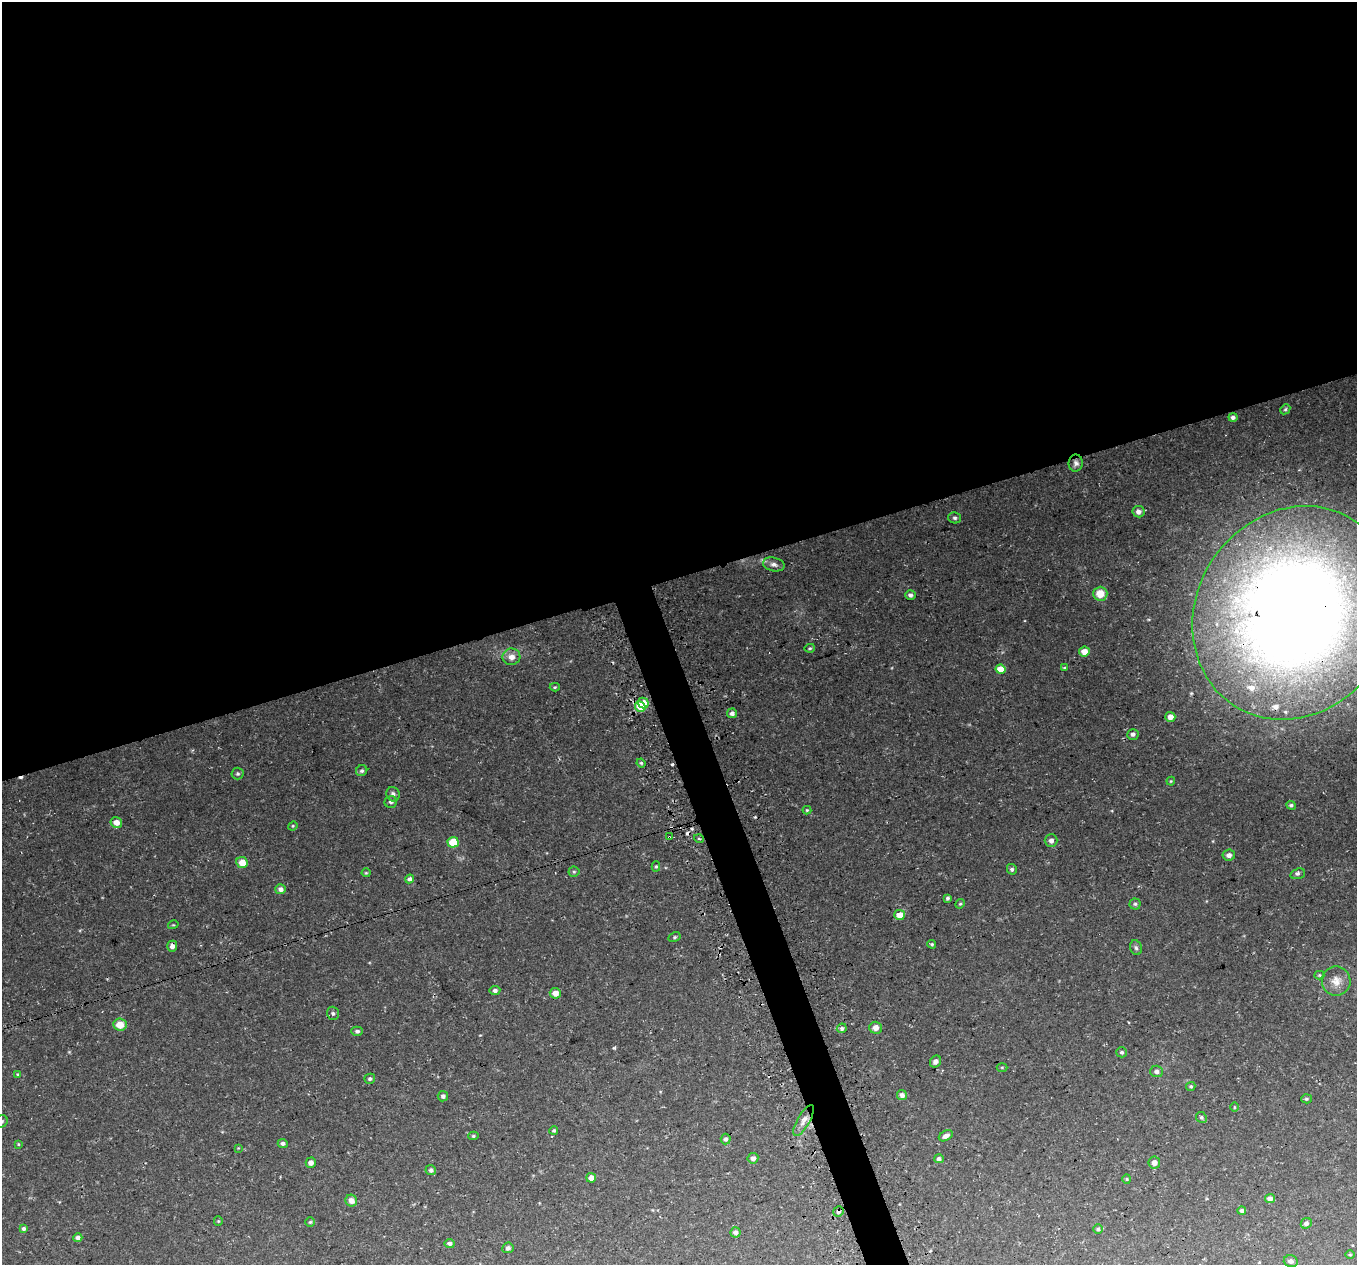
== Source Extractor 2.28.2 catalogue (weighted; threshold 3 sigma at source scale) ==
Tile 2 of 4 x 4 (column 2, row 1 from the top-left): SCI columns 1386-2740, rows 3873-5135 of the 5483 x 5271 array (HDU 1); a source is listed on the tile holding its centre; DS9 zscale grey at full resolution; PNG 1359 x 1267 px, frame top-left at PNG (2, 2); each listed source drawn as its Kron ellipse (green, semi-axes under 4 px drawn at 4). Shown black and unused: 47% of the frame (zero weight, under 3 of 4 exposures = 3% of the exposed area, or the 3 px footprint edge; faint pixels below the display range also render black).
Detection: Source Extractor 2.28.2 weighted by HDU 2 'WHT'; one run over the whole footprint, this tile lists its part. Background 0.0636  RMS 0.0047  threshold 0.021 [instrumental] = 3 sigma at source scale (4.5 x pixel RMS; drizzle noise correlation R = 1.50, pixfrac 1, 0.0396/0.0396 arcsec/px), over >= 5 px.
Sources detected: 112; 1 too faint to see at this stretch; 5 cosmic-ray / hot-pixel residue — neither listed nor drawn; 2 inside a brighter listed object's ellipse — not listed separately; the other 104 listed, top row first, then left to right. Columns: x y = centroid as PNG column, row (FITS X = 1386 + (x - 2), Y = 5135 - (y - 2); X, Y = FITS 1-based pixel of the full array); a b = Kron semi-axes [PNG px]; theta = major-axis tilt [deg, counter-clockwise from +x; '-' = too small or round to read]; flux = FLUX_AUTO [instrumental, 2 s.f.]
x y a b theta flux
1285 409 5 4 - 0.65
1233 417 4 4 - 1.4
1076 463 8 7 - 1.6
1138 512 6 5 - 1.8
955 518 6 5 - 0.97
774 564 11 7 -12 2
1100 594 7 7 - 7.1
910 595 5 5 - 1.3
1294 613 110 97 57 860
810 648 5 4 - 0.64
1084 651 5 5 - 4.1
511 657 9 8 - 3.2
1064 668 4 3 - 0.51
1001 669 5 4 - 7.6
555 687 5 4 - 0.57
643 703 5 5 - 8.7
640 707 6 5 - 10
732 713 5 4 - 1.7
1170 717 5 5 - 3.5
1133 734 6 5 - 1.3
641 763 4 4 - 0.57
362 771 6 5 - 0.97
238 774 6 6 - 0.85
1171 781 4 4 - 0.43
393 794 7 6 - 1.4
391 802 6 5 - 1.2
1291 805 5 4 - 0.82
807 810 4 4 - 0.53
116 822 6 5 - 4.2
293 826 5 4 - 0.48
669 837 3 2 - 0.51
699 839 5 3 - 0.51
1051 841 6 6 - 1.5
453 842 5 5 - 11
1229 855 6 5 - 1.8
242 862 6 5 - 6.1
656 866 5 4 - 0.6
1012 869 5 5 - 1
574 872 5 5 - 0.67
366 873 4 4 - 0.45
1298 874 7 5 18 1.1
410 879 4 4 - 1.3
280 889 5 5 - 1.9
947 898 4 3 - 0.79
960 904 5 4 - 0.62
1135 904 5 5 - 0.82
900 915 5 5 - 5.6
173 925 5 3 - 0.43
674 937 6 4 27 0.73
932 944 4 3 - 0.57
172 946 5 5 - 1.9
1136 948 7 5 -72 1.1
1319 975 5 4 - 0.49
1336 981 14 14 - 4.8
495 990 5 4 - 1.3
555 993 5 5 - 4.2
333 1013 7 6 - 0.98
120 1025 6 6 - 6.3
842 1028 5 4 - 1.1
876 1028 6 6 - 3.1
357 1031 5 4 - 1.1
1122 1052 5 5 - 0.8
936 1062 6 5 - 1.5
1002 1067 5 3 - 0.44
1156 1071 6 6 - 1.6
18 1074 4 3 - 0.48
370 1079 5 5 - 0.89
1191 1086 5 4 - 0.73
902 1095 5 4 - 1.9
443 1096 5 5 - 1.3
1306 1099 5 4 - 0.65
1234 1107 5 3 - 0.42
1201 1117 6 5 - 0.74
804 1120 17 6 60 3.4
2 1121 6 5 - 0.85
554 1130 4 4 - 0.67
473 1136 5 4 - 0.64
946 1136 7 5 29 2
726 1139 5 5 - 1.3
283 1143 5 4 - 1.3
18 1144 4 3 - 0.42
238 1148 4 4 - 0.36
753 1158 5 5 - 1.7
939 1159 5 4 - 1
311 1163 5 5 - 2
1154 1163 6 6 - 2.8
431 1170 5 5 - 1.3
591 1178 5 5 - 3
1127 1179 4 4 - 0.47
1270 1199 5 4 - 2
351 1201 6 5 - 3
838 1211 5 5 - 1.2
1242 1211 4 4 - 1.1
218 1221 5 4 - 0.49
310 1222 4 4 - 0.53
1306 1223 6 5 - 1.4
23 1229 4 4 - 1.2
1098 1229 5 5 - 0.76
735 1232 5 5 - 1.6
78 1238 5 4 - 1.9
450 1243 5 4 - 1.5
508 1248 6 5 - 1.3
1350 1255 5 3 - 0.42
1291 1261 7 5 -15 1.5
Overlapping masked pixels (flux is a lower limit): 5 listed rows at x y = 1076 463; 1294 613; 669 837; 172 946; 838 1211
Isophote crosses this tile's border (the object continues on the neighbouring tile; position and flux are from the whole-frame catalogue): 2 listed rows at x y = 1294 613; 2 1121